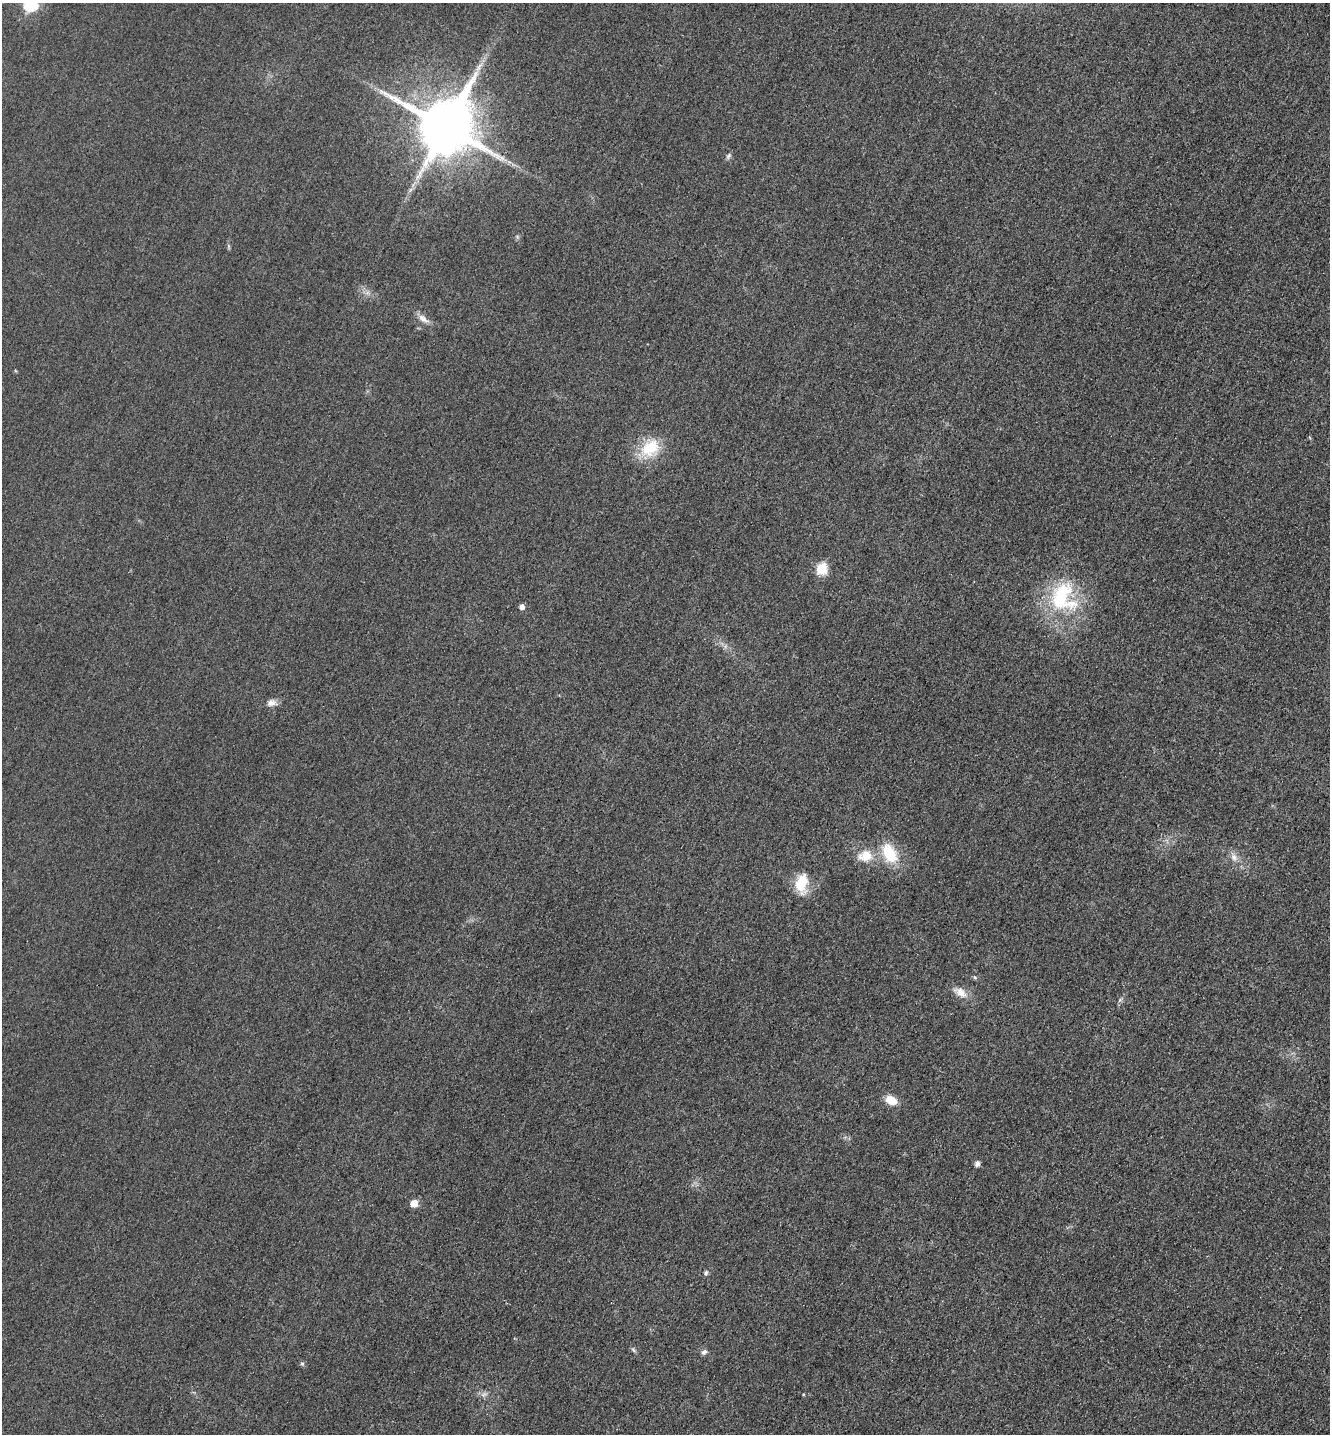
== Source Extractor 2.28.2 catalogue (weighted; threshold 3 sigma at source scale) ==
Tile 6 of 4 x 4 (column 2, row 2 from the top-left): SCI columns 1493-2820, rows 2885-4316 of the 5778 x 5772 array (HDU 1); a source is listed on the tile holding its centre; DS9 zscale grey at full resolution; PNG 1332 x 1436 px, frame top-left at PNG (2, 3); no overlay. Shown black and unused: <1% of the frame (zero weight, under 3 of 4 exposures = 2% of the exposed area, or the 3 px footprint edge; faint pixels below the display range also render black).
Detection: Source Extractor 2.28.2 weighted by HDU 2 'WHT'; one run over the whole footprint, this tile lists its part. Background 0.0187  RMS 0.0056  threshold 0.0252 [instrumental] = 3 sigma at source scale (4.5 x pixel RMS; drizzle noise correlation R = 1.50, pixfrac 1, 0.05/0.05 arcsec/px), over >= 5 px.
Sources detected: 23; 1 long thin detection or spike segment (spike, bleed or trail) — not listed; the other 22 listed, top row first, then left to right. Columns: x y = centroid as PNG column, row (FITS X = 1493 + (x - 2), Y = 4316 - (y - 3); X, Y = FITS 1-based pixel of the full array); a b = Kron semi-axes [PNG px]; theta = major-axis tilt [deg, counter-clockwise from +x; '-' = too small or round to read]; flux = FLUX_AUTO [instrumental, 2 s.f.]
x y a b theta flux
31 3 8 7 - 77
446 126 17 16 - 3800
729 156 9 5 54 1.4
423 319 17 7 -36 3.7
650 448 28 20 34 19
821 569 6 6 - 31
1062 597 42 34 -80 49
522 607 5 5 - 2.5
272 703 14 9 9 3.3
889 853 23 14 -61 21
865 856 20 16 6 11
1234 857 11 9 -59 3.4
801 883 25 15 83 14
960 992 21 11 -33 6.1
891 1100 13 9 -24 7.9
977 1163 5 5 - 2.6
414 1203 6 5 - 8.6
706 1272 6 5 - 1.2
633 1350 7 4 -53 0.98
704 1352 8 6 43 1.5
302 1364 6 5 - 0.96
484 1394 7 5 44 1.5
Isophote crosses this tile's border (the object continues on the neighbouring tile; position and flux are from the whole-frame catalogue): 1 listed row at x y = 31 3